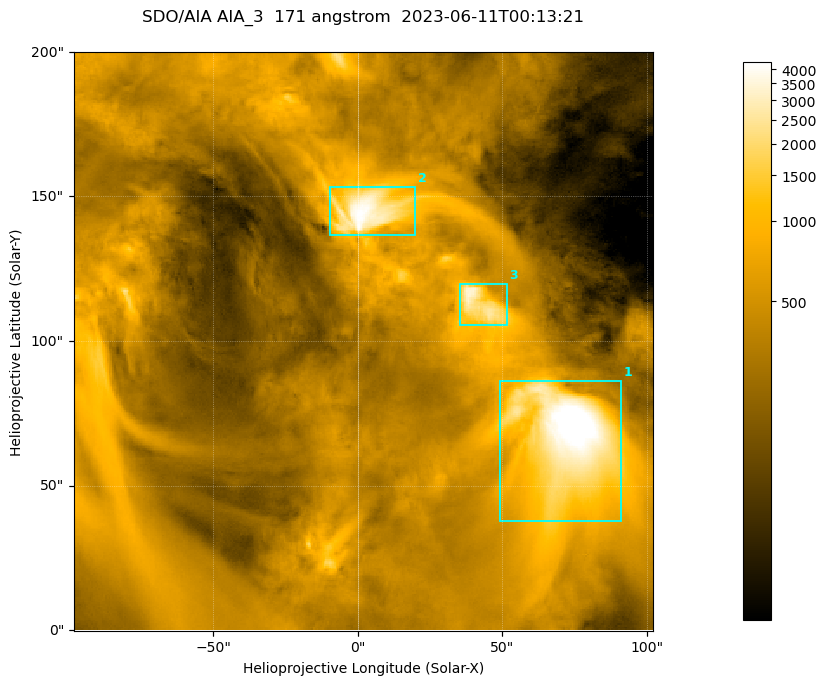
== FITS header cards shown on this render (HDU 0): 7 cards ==
TELESCOP= 'SDO/AIA '
INSTRUME= 'AIA_3   '
WAVELNTH=                  171
WAVEUNIT= 'angstrom'
DATE-OBS= '2023-06-11T00:13:21.354'
CTYPE1  = 'HPLN-TAN'
CTYPE2  = 'HPLT-TAN'

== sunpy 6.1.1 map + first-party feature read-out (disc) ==
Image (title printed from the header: SDO/AIA AIA_3  171 angstrom  2023-06-11T00:13:21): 334 x 334 px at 0.599 arcsec/px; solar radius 945 arcsec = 1577 px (partial field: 1.4% of the solar disc is inside the frame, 100% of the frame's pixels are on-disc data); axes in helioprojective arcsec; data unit not stated in the header (colour bar unlabelled)
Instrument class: DISC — disc imager (sunpy class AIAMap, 171 A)
Bright regions (active regions / flare kernels): reference = the on-disc median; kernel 3 px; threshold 5 sigma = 1106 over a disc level ~364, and >= 1.15x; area >= 111 px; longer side >= 4 px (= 2.4 arcsec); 3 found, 3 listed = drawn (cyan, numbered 1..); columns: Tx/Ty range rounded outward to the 2 arcsec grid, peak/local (2 s.f.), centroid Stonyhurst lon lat
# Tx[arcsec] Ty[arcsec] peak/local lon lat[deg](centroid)
1 48..92 36..86 16 +4 +4
2 -10..20 136..154 12 +0 +9
3 34..52 104..120 9.2 +3 +7